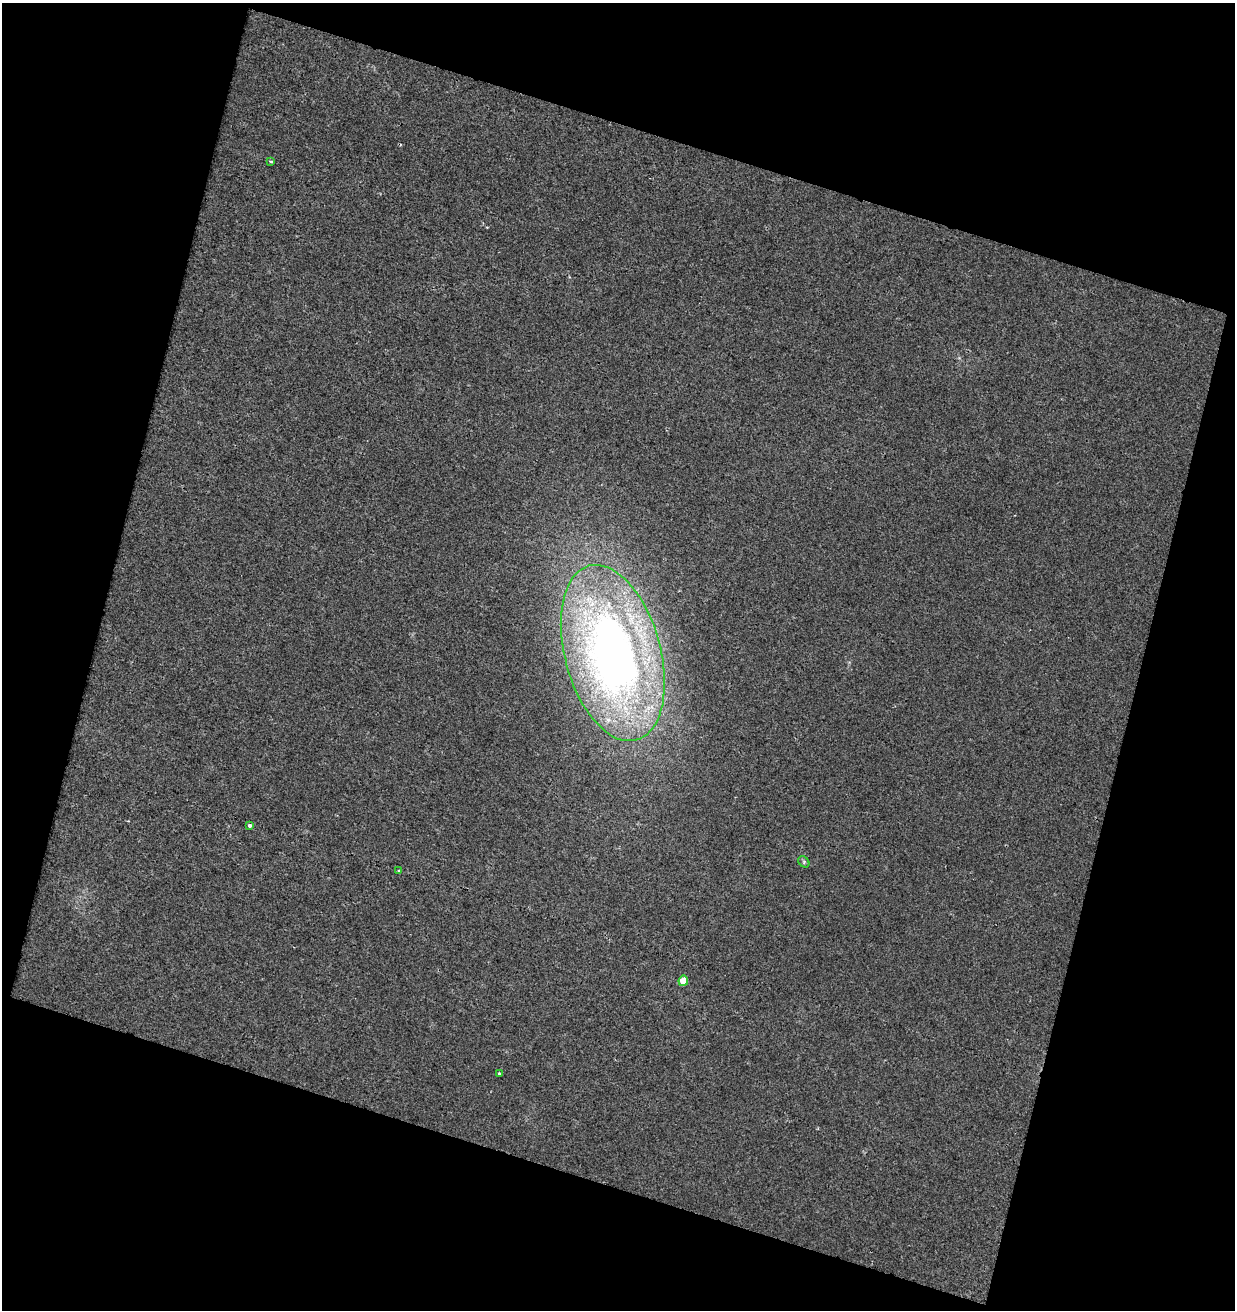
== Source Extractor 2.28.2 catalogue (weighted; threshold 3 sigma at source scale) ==
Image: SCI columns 59-1291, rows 1-1308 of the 1346 x 1308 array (HDU 1 of 3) = the unmasked area's bounding box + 8 px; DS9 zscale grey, full resolution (1 PNG px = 1 image px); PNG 1237 x 1312 px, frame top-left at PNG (2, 3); each listed source drawn as its Kron ellipse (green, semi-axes under 4 px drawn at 4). Shown black and unused: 35% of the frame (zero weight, under 2 of 3 exposures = <1% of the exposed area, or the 3 px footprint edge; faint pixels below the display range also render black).
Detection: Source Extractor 2.28.2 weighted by HDU 2 'WHT'. Background 0.0059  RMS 0.004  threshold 0.0182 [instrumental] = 3 sigma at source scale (4.5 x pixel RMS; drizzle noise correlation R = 1.50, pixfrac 1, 0.0396/0.0396 arcsec/px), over >= 5 px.
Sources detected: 8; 1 cosmic-ray / hot-pixel residue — neither listed nor drawn; the other 7 listed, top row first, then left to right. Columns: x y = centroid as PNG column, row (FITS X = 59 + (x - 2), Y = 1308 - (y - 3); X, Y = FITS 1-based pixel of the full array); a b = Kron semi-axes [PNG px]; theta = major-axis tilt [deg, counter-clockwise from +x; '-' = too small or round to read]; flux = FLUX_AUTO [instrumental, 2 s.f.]
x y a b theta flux
271 161 3 2 - 0.55
613 653 90 48 -75 300
250 826 3 3 - 3.8
804 862 6 5 - 0.64
399 871 3 3 - 1.4
683 981 5 5 - 6.4
500 1074 4 3 - 2.4